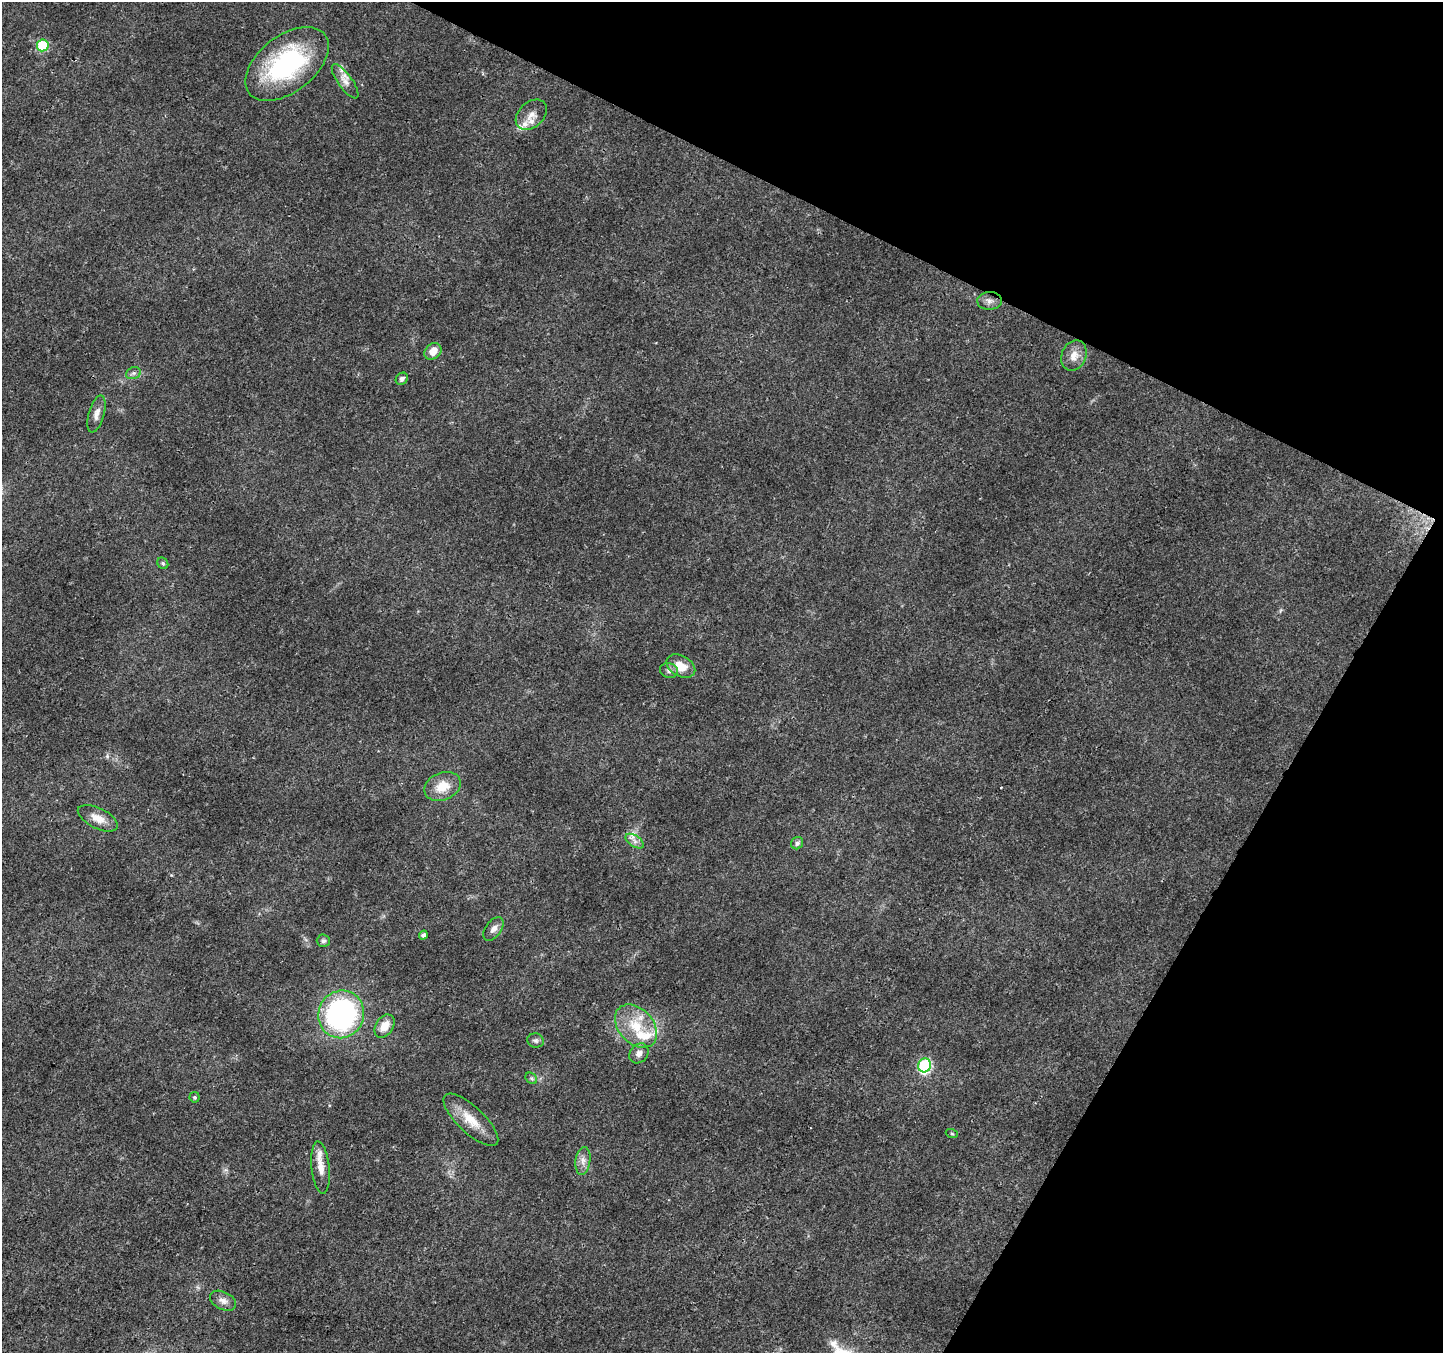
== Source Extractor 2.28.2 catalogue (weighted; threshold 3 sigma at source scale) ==
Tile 8 of 4 x 4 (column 4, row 2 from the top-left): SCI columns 4335-5775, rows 2970-4320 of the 5777 x 5873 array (HDU 1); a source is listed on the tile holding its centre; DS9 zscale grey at full resolution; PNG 1445 x 1355 px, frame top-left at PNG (2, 2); each listed source drawn as its Kron ellipse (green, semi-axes under 4 px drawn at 4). Shown black and unused: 25% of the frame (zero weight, under 3 of 4 exposures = <1% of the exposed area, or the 3 px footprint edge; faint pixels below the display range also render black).
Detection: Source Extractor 2.28.2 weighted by HDU 2 'WHT'; one run over the whole footprint, this tile lists its part. Background 0.0298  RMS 0.0024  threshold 0.0108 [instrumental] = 3 sigma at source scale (4.5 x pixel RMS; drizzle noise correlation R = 1.50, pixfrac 1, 0.0396/0.0396 arcsec/px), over >= 5 px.
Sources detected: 38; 5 inside a brighter listed object's ellipse — not listed separately; the other 33 listed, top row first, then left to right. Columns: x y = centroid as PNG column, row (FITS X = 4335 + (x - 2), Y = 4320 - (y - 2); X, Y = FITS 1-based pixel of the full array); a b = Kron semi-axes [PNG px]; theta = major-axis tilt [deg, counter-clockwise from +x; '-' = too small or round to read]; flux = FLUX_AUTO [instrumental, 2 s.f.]
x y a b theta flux
43 45 6 6 - 15
287 64 48 28 38 33
345 81 20 7 -54 1.9
531 115 18 12 43 2.5
989 301 12 9 3 1.2
433 351 9 7 41 2.3
1074 355 16 12 67 2.6
133 373 7 5 20 0.67
402 379 7 5 46 0.72
96 414 19 7 74 1.6
163 563 6 5 - 0.46
681 666 15 10 -29 3.9
669 670 9 7 -17 0.9
442 786 19 13 22 4.4
98 818 22 10 -26 3
635 841 10 5 -34 1.1
797 843 6 6 - 0.8
493 929 13 7 53 1.3
423 935 4 4 - 0.74
323 941 6 6 - 0.66
341 1014 24 22 65 53
385 1026 12 8 58 3.1
636 1026 25 17 -47 7.6
536 1040 8 7 - 0.66
639 1053 11 8 50 1.3
925 1065 7 6 - 30
531 1078 6 5 - 0.44
195 1097 5 5 - 0.43
471 1120 35 13 -43 5.2
952 1134 6 3 -19 0.27
583 1161 14 7 82 1.6
320 1168 26 9 -84 2.9
223 1301 14 8 -27 1.4
Overlapping masked pixels (flux is a lower limit): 1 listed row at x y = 925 1065